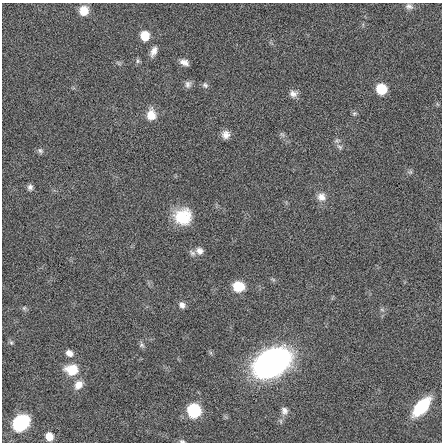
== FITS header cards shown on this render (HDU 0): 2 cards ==
NAXIS1  =                  440 / length of data axis 1
NAXIS2  =                  440 / length of data axis 2

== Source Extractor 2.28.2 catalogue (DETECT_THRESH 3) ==
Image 440 x 440 px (HDU 0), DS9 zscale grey, 1 PNG px = 1 image px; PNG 444 x 444 px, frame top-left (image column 1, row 440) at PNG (2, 3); no overlay
Background -6.85e-04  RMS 1.1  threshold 3.43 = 3 sigma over >= 5 px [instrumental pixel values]
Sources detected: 39; all 39 listed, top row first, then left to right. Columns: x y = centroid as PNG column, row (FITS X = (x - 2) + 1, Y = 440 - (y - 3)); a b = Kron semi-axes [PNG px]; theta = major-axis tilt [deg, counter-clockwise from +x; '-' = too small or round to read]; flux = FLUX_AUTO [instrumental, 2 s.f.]
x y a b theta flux
409 6 11 8 -13 320
84 10 11 10 - 850
145 36 7 7 - 1900
154 51 13 7 66 470
138 61 7 5 -75 150
184 62 9 6 -22 430
188 84 10 8 72 310
205 85 8 7 - 210
381 89 7 7 - 3400
293 94 11 9 -1 420
354 113 7 6 - 150
151 115 12 10 -88 1100
282 134 9 4 -48 190
226 135 9 9 - 520
340 147 10 7 -43 290
40 151 9 7 -45 200
410 172 6 6 - 150
30 187 7 6 - 260
321 197 12 11 - 610
183 217 18 17 - 2600
199 251 9 8 - 400
192 253 10 7 -41 250
273 279 6 4 -20 120
239 286 10 8 -8 2100
182 305 8 7 - 330
24 308 6 6 - 140
382 310 7 4 -19 120
11 343 6 5 - 130
141 345 7 7 - 190
69 353 9 7 -34 450
272 363 25 18 30 36000
71 369 18 13 -2 1500
78 385 12 9 50 690
421 407 18 9 48 4600
194 411 8 8 - 9700
284 411 10 9 - 380
21 423 15 11 42 5200
49 436 8 7 - 820
182 441 7 4 -9 120
At the frame edge (FLAGS 8, measured only in part): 1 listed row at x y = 182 441